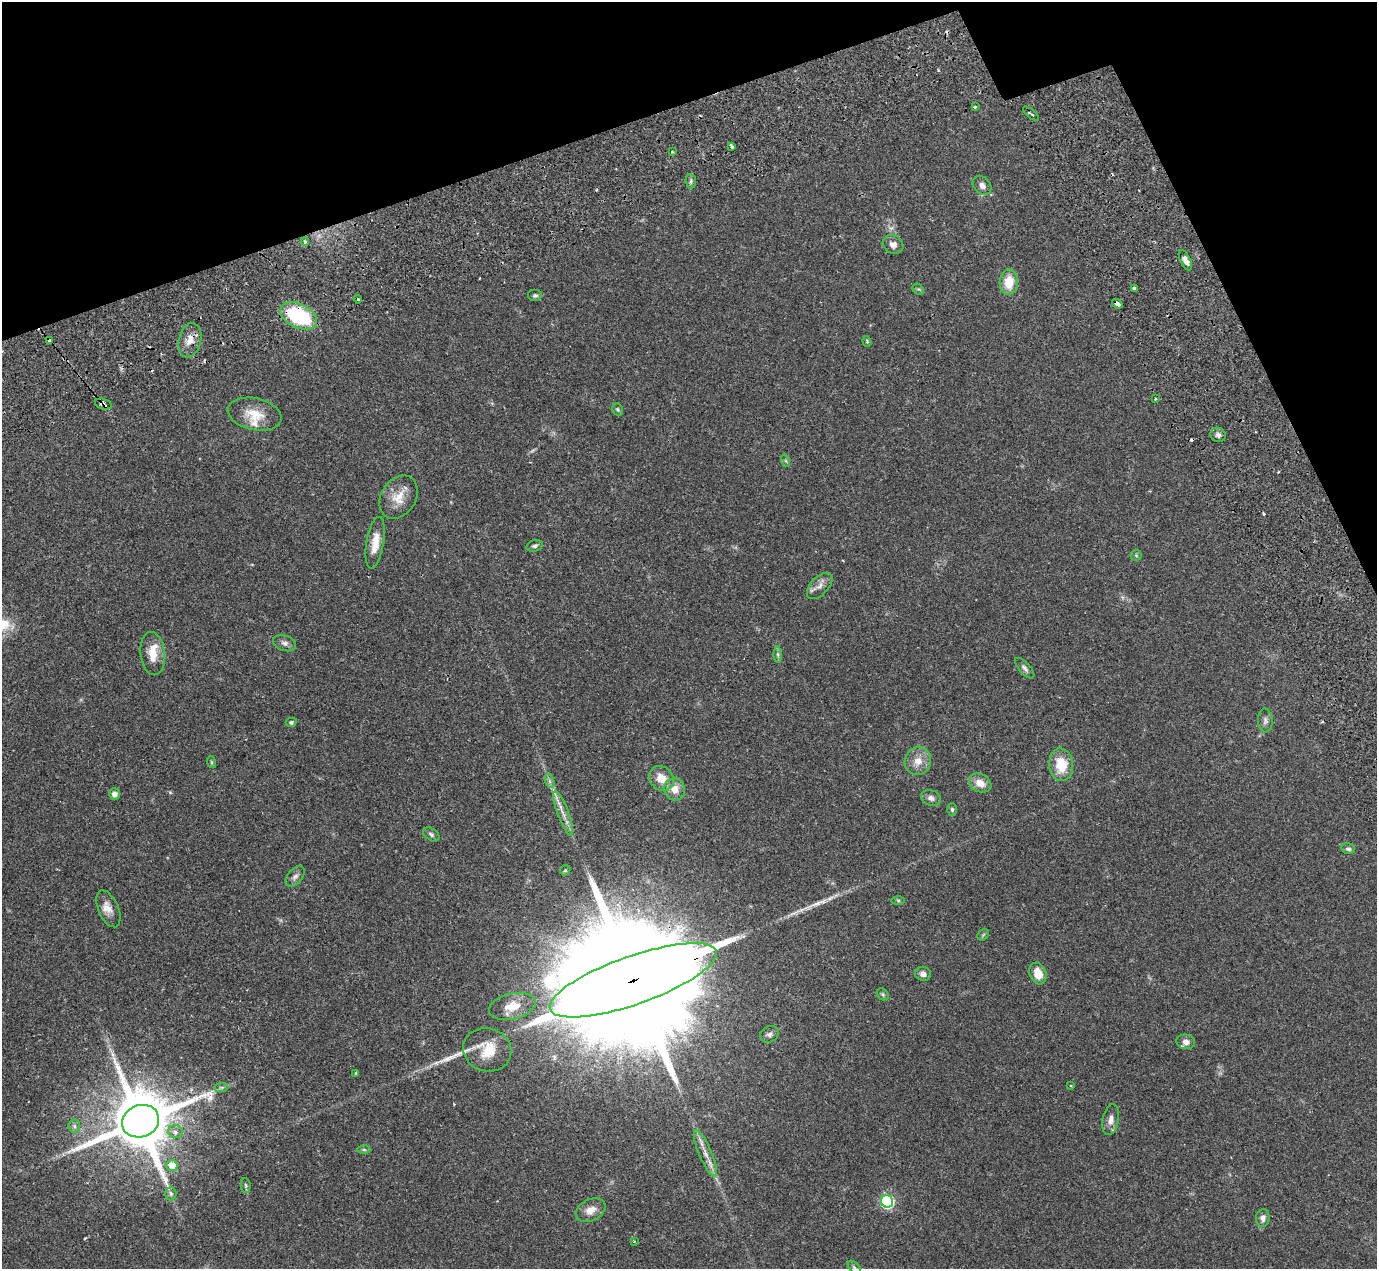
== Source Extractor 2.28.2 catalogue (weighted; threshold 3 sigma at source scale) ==
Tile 3 of 4 x 4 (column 3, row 1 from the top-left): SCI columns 2900-4274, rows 4093-5359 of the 5747 x 5795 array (HDU 1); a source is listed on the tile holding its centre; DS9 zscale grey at full resolution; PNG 1379 x 1271 px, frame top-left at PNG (2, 2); each listed source drawn as its Kron ellipse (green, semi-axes under 4 px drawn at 4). Shown black and unused: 15% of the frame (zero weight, under 2 of 3 exposures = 9% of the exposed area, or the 3 px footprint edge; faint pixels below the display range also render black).
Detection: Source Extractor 2.28.2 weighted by HDU 2 'WHT'; one run over the whole footprint, this tile lists its part. Background 0.0827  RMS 0.0057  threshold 0.0258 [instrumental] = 3 sigma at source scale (4.5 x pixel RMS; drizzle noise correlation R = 1.50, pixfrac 1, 0.05/0.05 arcsec/px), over >= 5 px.
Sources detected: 92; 1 too faint to see at this stretch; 8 cosmic-ray / hot-pixel residue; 1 long thin detection or spike segment (spike, bleed or trail) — neither listed nor drawn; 3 inside a brighter listed object's ellipse — not listed separately; the other 79 listed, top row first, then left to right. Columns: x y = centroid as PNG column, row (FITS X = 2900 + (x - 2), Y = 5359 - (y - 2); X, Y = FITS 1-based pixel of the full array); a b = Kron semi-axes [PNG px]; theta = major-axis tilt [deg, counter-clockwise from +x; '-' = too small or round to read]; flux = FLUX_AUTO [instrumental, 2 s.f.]
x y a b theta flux
975 107 3 3 - 1.5
1031 114 10 2 -41 0.71
732 146 4 3 - 1.5
672 152 3 2 - 0.77
691 181 7 5 -85 1.3
982 185 10 8 -49 2.8
305 242 4 3 - 1.1
893 244 11 9 -28 3.2
1185 260 11 5 -63 3.2
1009 282 12 9 85 12
1134 288 4 3 - 2.8
918 289 6 5 - 0.77
535 295 7 6 - 1.1
358 299 4 3 - 0.77
1117 304 6 3 -38 8.4
299 316 19 12 -26 50
190 340 17 11 75 6
49 341 3 3 - 2.4
867 341 5 4 - 0.7
1155 399 3 2 - 0.67
103 404 8 5 -17 2
618 410 6 5 - 0.9
255 414 27 16 -12 12
1218 435 8 7 - 1.9
786 461 6 4 -71 0.76
398 497 23 17 58 9.9
375 543 26 8 80 8.7
535 546 8 5 19 1.4
1136 555 5 5 - 0.8
820 586 16 9 46 3.9
285 643 12 7 -17 2.4
153 654 22 12 -83 9
778 654 8 4 -89 1.2
1025 668 13 5 -47 1.9
1265 720 12 7 -88 2.2
291 722 5 4 - 1.1
918 761 14 13 - 6.3
211 762 6 4 -71 0.6
1061 765 16 12 -86 14
661 778 13 11 -47 8.4
550 781 7 4 -70 1.2
980 783 12 8 -29 5.9
675 789 11 10 - 6.5
114 794 5 5 - 2.8
931 798 10 7 -21 2.4
952 809 6 5 - 1.1
563 814 24 5 -69 5.2
431 834 9 6 -34 1.4
1348 849 7 5 -16 1.3
565 870 5 4 - 0.72
295 876 12 7 49 2.2
898 900 6 4 -1 0.82
108 909 20 10 -66 5.5
983 935 6 5 - 0.83
1038 973 11 8 -70 8.5
923 974 8 7 - 2.6
633 980 88 24 19 49000
883 994 6 5 - 0.87
512 1006 24 13 13 8.9
769 1034 9 8 - 1.9
1186 1042 9 7 -7 2.9
487 1050 24 21 -16 15
356 1073 3 3 - 0.68
1071 1086 3 2 - 0.73
221 1087 7 4 1 1.3
1111 1120 16 8 80 3.9
141 1121 19 16 22 5100
74 1126 6 6 - 1.3
175 1132 7 6 - 2.5
364 1150 6 4 -1 0.85
705 1153 25 6 -67 5.6
172 1166 6 5 - 11
246 1186 7 4 -83 0.89
171 1193 7 5 -90 1.5
887 1201 6 6 - 83
591 1210 16 10 27 6
1263 1218 9 6 86 2.4
634 1242 4 2 - 0.49
854 1267 7 4 -44 1.3
Overlapping masked pixels (flux is a lower limit): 7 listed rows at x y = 1117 304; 299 316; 190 340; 49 341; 103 404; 633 980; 141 1121